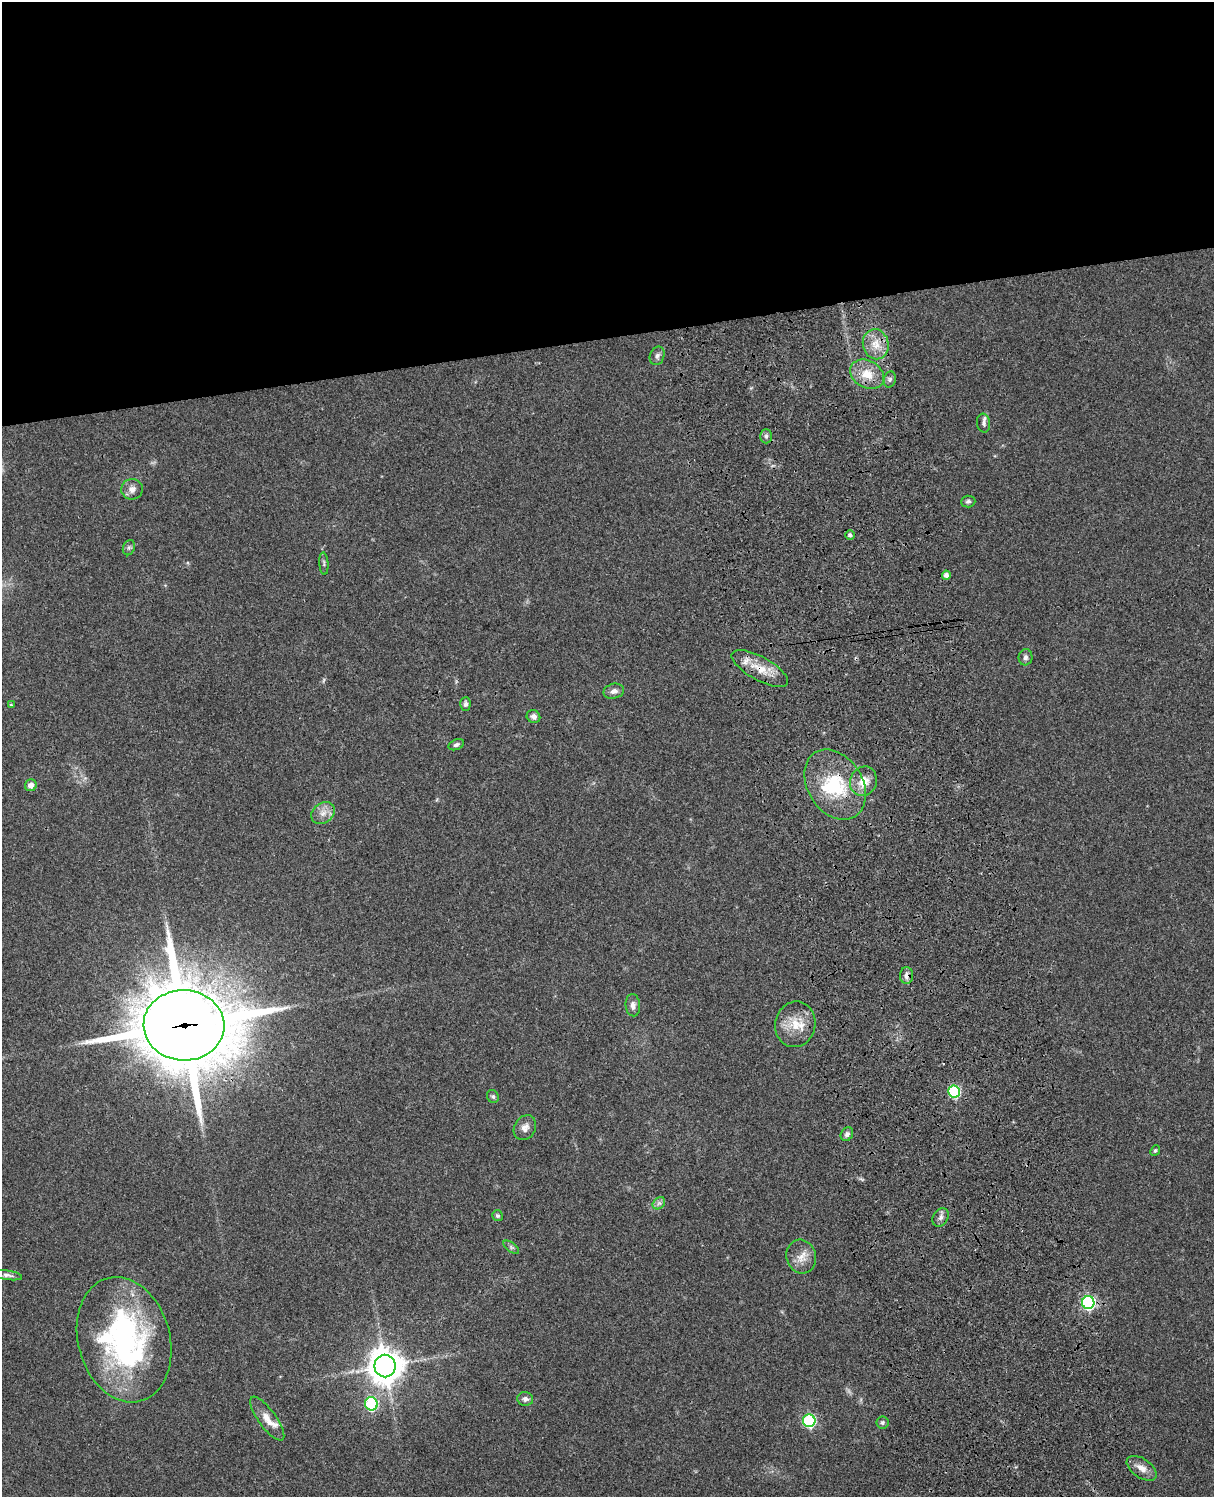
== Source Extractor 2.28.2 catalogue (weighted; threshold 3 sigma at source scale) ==
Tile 2 of 4 x 3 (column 2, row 1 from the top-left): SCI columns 1334-2545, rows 3269-4763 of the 5088 x 4927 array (HDU 1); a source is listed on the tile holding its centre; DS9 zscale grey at full resolution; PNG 1216 x 1499 px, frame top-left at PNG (2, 2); each listed source drawn as its Kron ellipse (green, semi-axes under 4 px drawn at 4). Shown black and unused: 23% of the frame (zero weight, under 3 of 4 exposures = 6% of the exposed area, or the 3 px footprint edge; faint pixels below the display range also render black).
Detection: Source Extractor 2.28.2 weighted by HDU 2 'WHT'; one run over the whole footprint, this tile lists its part. Background 0.0923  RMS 0.0062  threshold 0.0279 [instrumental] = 3 sigma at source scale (4.5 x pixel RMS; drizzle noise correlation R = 1.50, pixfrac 1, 0.05/0.05 arcsec/px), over >= 5 px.
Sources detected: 50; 3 inside a brighter listed object's ellipse — not listed separately; the other 47 listed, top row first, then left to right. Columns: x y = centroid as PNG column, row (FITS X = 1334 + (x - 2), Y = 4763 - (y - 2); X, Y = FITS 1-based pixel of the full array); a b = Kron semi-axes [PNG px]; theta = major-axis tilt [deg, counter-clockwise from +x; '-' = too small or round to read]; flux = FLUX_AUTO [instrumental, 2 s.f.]
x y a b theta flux
876 344 15 13 -77 8.9
657 356 9 7 68 2.1
867 374 18 13 -31 11
890 379 8 6 74 1.6
983 423 9 6 -86 2
766 436 7 6 - 1.7
132 489 11 10 - 3.8
968 501 7 6 - 1.6
850 535 5 4 - 1.8
129 548 8 6 69 1.4
324 563 11 4 -85 1.3
946 575 4 4 - 2.8
1025 657 8 7 - 1.9
760 669 31 11 -29 13
614 691 10 7 13 3.1
465 704 7 5 86 1.6
11 705 4 4 - 0.72
533 717 7 6 - 2.4
456 745 8 5 22 1.5
863 781 15 13 67 9.3
31 785 6 6 - 3.9
835 785 38 27 -58 39
323 813 13 9 37 5
907 976 8 6 89 2.7
633 1005 11 7 -84 3
795 1024 23 20 79 15
184 1025 40 35 -3 6400
954 1091 6 6 - 60
493 1096 7 5 -55 1.3
525 1128 13 10 58 4
847 1134 7 6 - 2
1155 1150 5 4 - 0.94
659 1203 7 5 43 1.9
498 1216 6 5 - 1.2
941 1217 10 7 58 2.4
511 1247 9 4 -36 1.4
801 1257 17 14 -74 7.5
7 1275 15 4 -8 2
1088 1302 6 6 - 120
124 1340 64 46 -75 150
385 1366 11 10 - 1100
525 1399 8 7 - 2.5
371 1404 6 6 - 57
267 1419 26 9 -54 7.8
809 1421 6 6 - 76
882 1423 6 6 - 1.3
1142 1468 17 9 -34 5.5
Overlapping masked pixels (flux is a lower limit): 4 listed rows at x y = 760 669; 835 785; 907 976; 184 1025